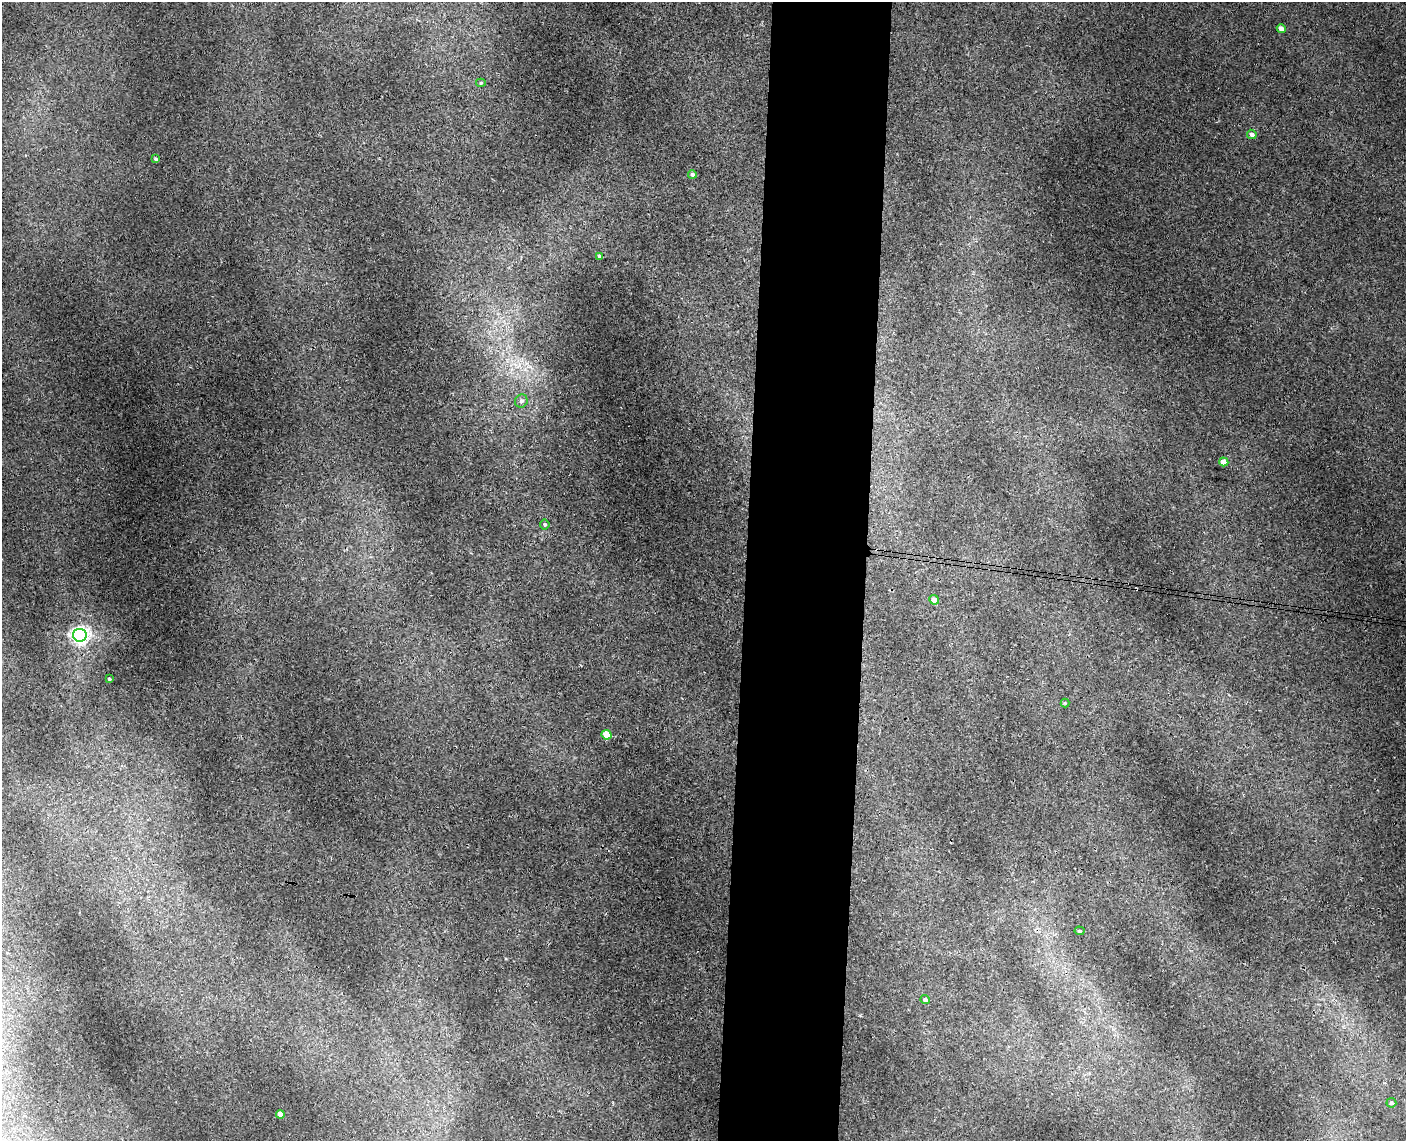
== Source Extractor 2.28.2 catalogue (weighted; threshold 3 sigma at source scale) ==
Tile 5 of 3 x 4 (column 2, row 2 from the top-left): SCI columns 1569-2972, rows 2292-3430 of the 4652 x 4579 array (HDU 1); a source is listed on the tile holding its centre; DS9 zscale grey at full resolution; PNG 1408 x 1143 px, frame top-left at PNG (2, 2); each listed source drawn as its Kron ellipse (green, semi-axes under 4 px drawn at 4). Shown black and unused: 9% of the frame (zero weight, under 3 of 4 exposures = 6% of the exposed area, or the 3 px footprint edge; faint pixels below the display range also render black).
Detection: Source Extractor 2.28.2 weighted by HDU 2 'WHT'; one run over the whole footprint, this tile lists its part. Background 0.00928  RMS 0.0036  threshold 0.0163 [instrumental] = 3 sigma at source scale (4.5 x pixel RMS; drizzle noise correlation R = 1.50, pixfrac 1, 0.05/0.05 arcsec/px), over >= 5 px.
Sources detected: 18; all 18 listed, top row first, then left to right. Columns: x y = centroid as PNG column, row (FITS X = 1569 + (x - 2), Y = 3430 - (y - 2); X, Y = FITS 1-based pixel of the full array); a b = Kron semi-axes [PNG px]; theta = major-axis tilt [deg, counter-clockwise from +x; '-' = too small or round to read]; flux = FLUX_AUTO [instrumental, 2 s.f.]
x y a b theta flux
1281 28 4 4 - 2.1
481 83 5 4 - 0.54
1252 134 5 4 - 1.4
156 159 4 3 - 0.53
692 174 4 4 - 1.2
599 256 4 3 - 0.99
521 401 7 6 - 0.99
1224 462 4 4 - 3.5
545 524 5 4 - 0.58
934 600 5 4 - 2.7
80 635 7 6 - 140
109 679 3 2 - 0.39
1065 703 4 4 - 0.34
606 735 5 4 - 8.5
1079 931 5 4 - 0.51
925 1000 4 4 - 1.3
1391 1103 5 4 - 0.74
280 1114 4 4 - 3.3